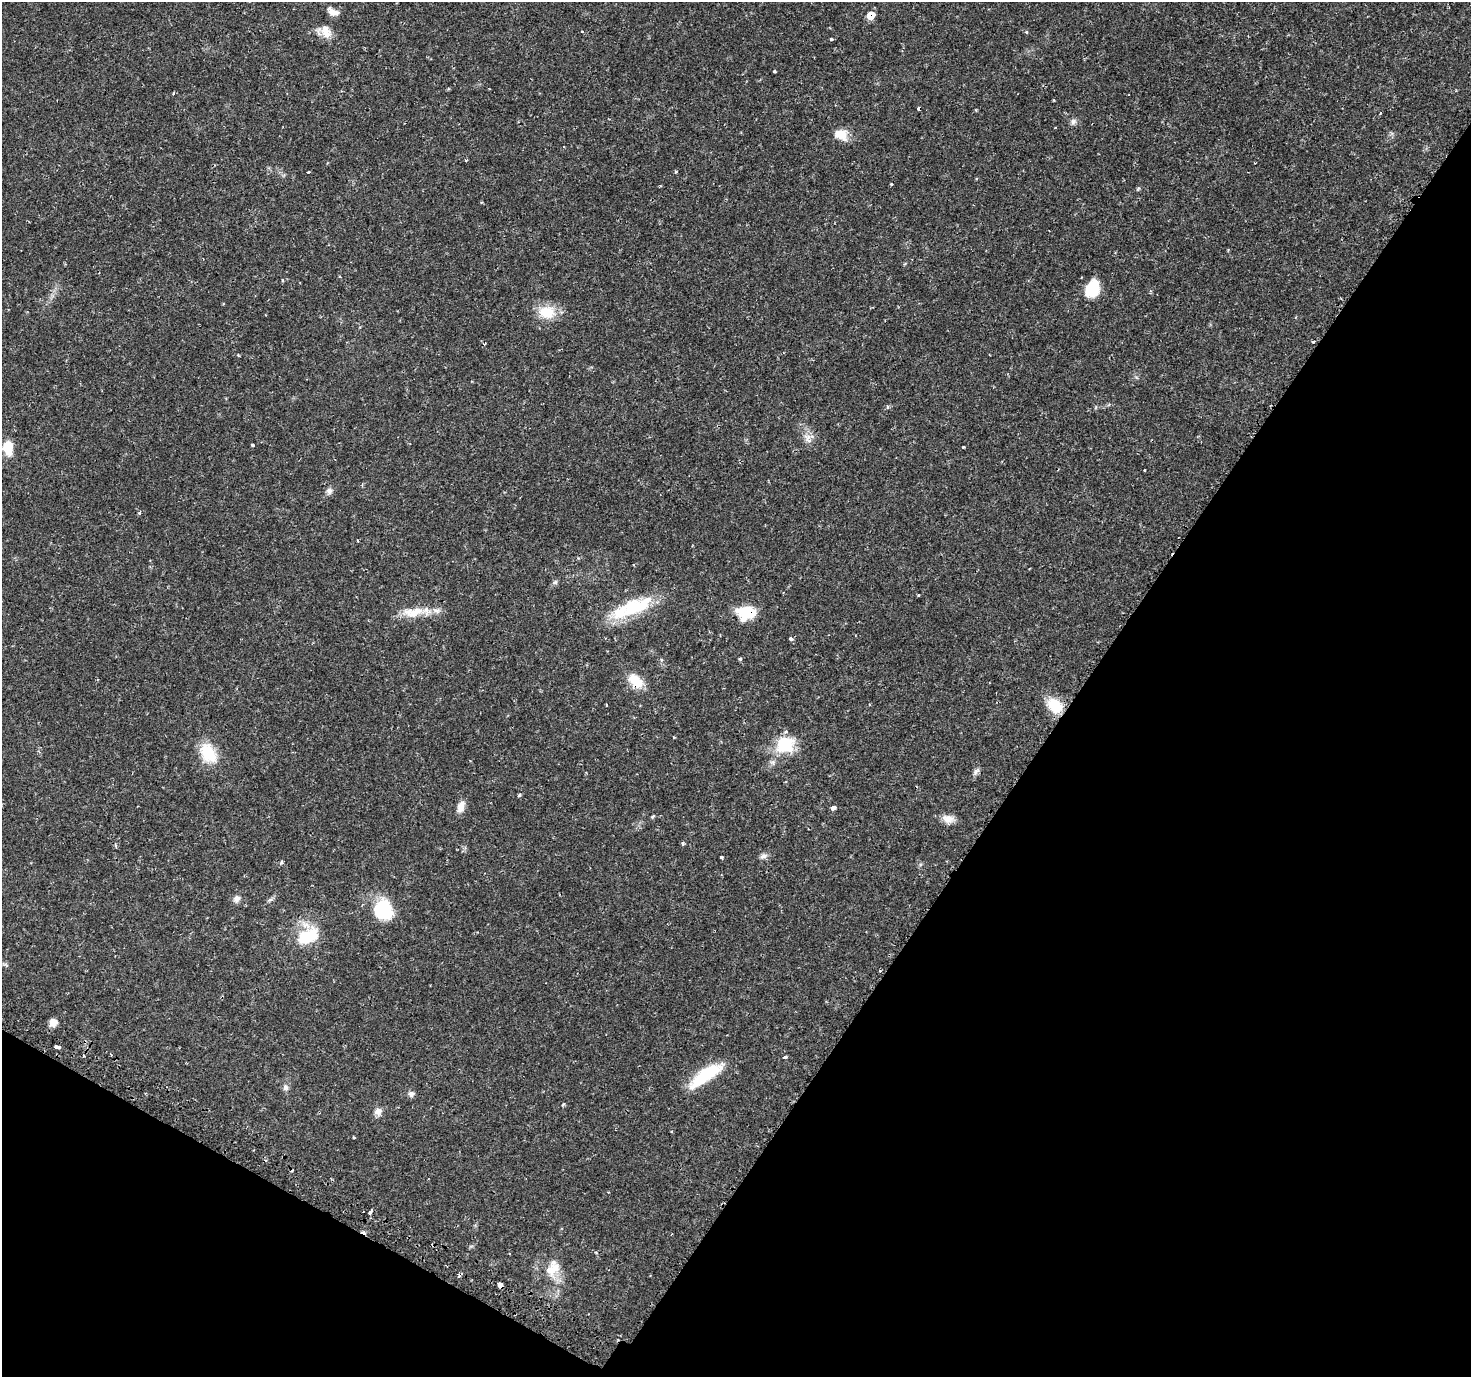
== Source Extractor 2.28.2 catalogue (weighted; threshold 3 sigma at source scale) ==
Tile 15 of 4 x 4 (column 3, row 4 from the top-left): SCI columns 2955-4423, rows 274-1648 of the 5930 x 6005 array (HDU 1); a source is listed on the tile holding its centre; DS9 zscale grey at full resolution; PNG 1473 x 1379 px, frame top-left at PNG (2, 2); no overlay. Shown black and unused: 32% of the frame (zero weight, under 2 of 3 exposures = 2% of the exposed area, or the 3 px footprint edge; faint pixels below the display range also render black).
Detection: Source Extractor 2.28.2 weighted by HDU 2 'WHT'; one run over the whole footprint, this tile lists its part. Background 0.025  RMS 0.002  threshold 0.00882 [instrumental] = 3 sigma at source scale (4.5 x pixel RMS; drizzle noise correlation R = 1.50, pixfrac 1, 0.0396/0.0396 arcsec/px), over >= 5 px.
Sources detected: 75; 6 cosmic-ray / hot-pixel residue — not listed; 4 inside a brighter listed object's ellipse — not listed separately; the other 65 listed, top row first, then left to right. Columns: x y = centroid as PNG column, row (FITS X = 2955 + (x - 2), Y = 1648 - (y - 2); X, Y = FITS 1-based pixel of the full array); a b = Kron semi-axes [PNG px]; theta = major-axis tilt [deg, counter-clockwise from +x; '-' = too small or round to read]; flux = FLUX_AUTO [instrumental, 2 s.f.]
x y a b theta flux
333 12 14 8 -26 1.4
871 15 8 7 - 2.2
325 31 20 13 -46 2.3
831 39 3 3 - 0.85
774 71 3 3 - 0.21
173 93 4 3 - 0.18
919 108 4 3 - 0.84
1380 113 4 3 - 0.18
1073 122 8 8 - 0.64
840 134 14 11 -19 3.1
308 172 3 2 - 0.16
675 172 4 3 - 0.23
282 280 3 3 - 0.26
1092 289 18 13 67 6
547 312 24 17 -10 4.4
484 344 4 3 - 0.16
238 355 4 4 - 0.17
807 438 12 10 69 1.4
252 445 3 3 - 0.42
8 447 16 11 -86 3.9
963 447 3 2 - 0.23
329 491 9 8 - 0.73
139 513 5 3 - 0.21
358 540 4 3 - 0.16
555 582 6 6 - 0.4
918 595 3 2 - 0.21
631 609 53 18 20 11
413 612 36 13 5 4.2
749 612 24 12 -10 5.5
791 639 3 3 - 0.96
740 659 4 3 - 0.29
97 679 4 3 - 0.21
635 681 22 14 -40 3.6
606 705 4 2 - 0.15
1055 705 19 15 -45 5.1
674 737 4 3 - 0.16
785 744 22 19 16 7.4
208 753 28 18 -58 5.7
976 772 12 6 49 0.66
519 795 5 4 - 0.22
461 807 15 8 74 1.5
833 807 4 4 - 1.7
652 816 5 3 - 0.26
948 819 16 11 -6 1.6
683 843 5 4 - 0.35
764 856 11 6 9 0.68
721 857 3 3 - 0.81
282 862 4 3 - 0.56
237 899 10 8 68 0.99
383 909 24 21 -76 9
307 936 27 19 36 8.1
880 971 3 3 - 0.25
53 1022 8 8 - 1.5
57 1047 6 3 -5 1.9
785 1057 4 3 - 0.68
706 1075 43 12 34 8.5
286 1087 9 7 77 0.7
411 1094 8 7 - 0.68
564 1104 5 4 - 0.23
378 1112 10 9 - 1.1
608 1192 3 2 - 0.15
370 1213 4 3 - 0.69
553 1269 26 17 66 4.2
460 1275 7 3 42 0.65
500 1285 5 4 - 3.6
Overlapping masked pixels (flux is a lower limit): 6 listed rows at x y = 871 15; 919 108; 749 612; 635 681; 460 1275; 500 1285
Isophote crosses this tile's border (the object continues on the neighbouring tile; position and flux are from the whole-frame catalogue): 1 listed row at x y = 8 447